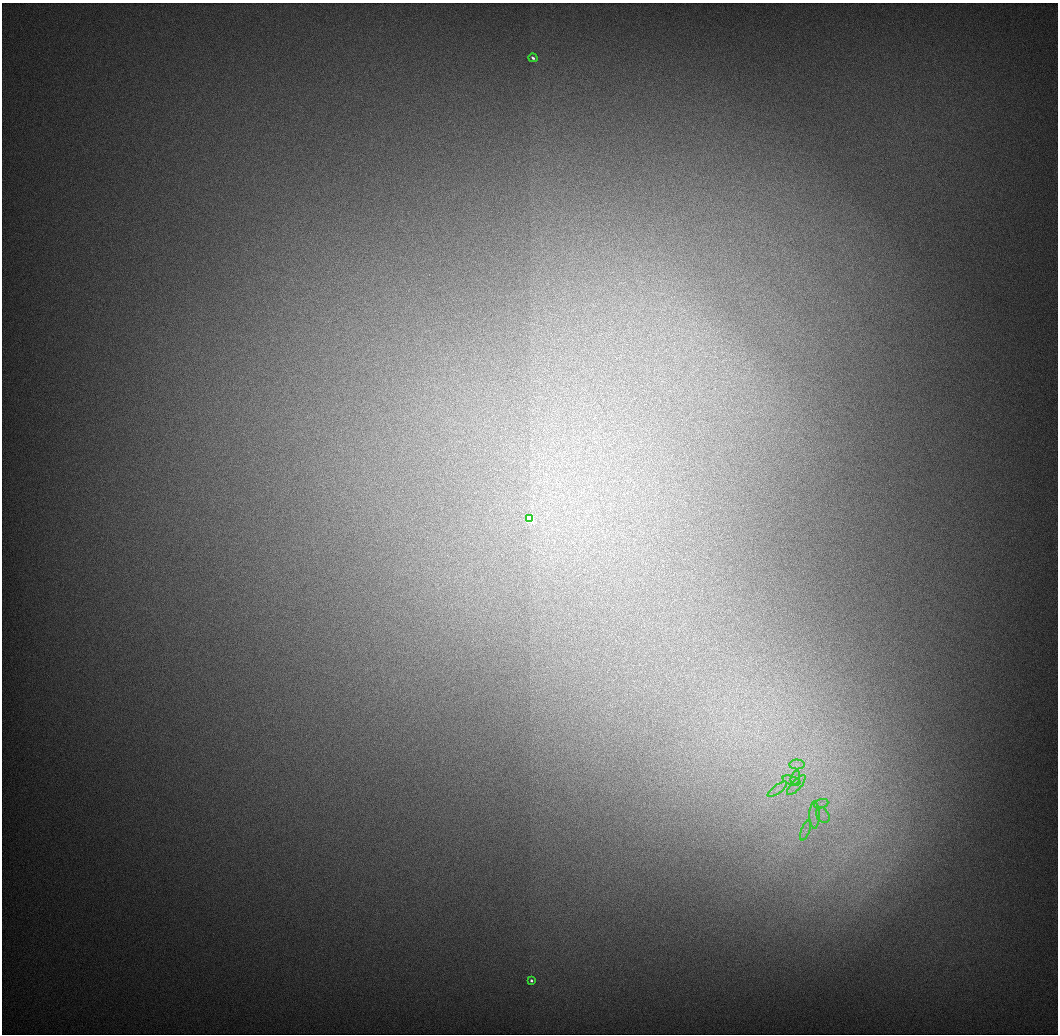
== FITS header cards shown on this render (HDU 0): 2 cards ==
NAXIS1  =                 1056 / Length of Axis 1 (Serial)
NAXIS2  =                 1032 / Length of Axis 2 (Parallel)

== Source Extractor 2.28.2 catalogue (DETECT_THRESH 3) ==
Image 1056 x 1032 px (HDU 0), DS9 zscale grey, 1 PNG px = 1 image px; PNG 1060 x 1036 px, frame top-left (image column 1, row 1032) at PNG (2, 3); each listed source drawn as its Kron ellipse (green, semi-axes under 4 px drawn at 4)
Background 547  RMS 5.8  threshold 17.3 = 3 sigma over >= 5 px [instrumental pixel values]
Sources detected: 12; all 12 listed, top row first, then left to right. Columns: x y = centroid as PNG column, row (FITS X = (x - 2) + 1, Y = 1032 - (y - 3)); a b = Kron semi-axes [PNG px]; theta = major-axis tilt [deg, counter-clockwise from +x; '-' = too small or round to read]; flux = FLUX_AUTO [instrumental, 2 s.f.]
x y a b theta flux
533 58 4 3 - 950
530 519 4 3 - 32000
797 764 7 5 0 1400
795 778 7 4 73 1200
791 781 9 4 -19 1400
796 785 13 5 48 2200
777 789 11 3 35 1100
821 804 7 4 20 1300
815 815 13 5 -90 2600
823 815 8 6 -60 1800
805 830 10 3 69 1300
531 981 3 3 - 1200